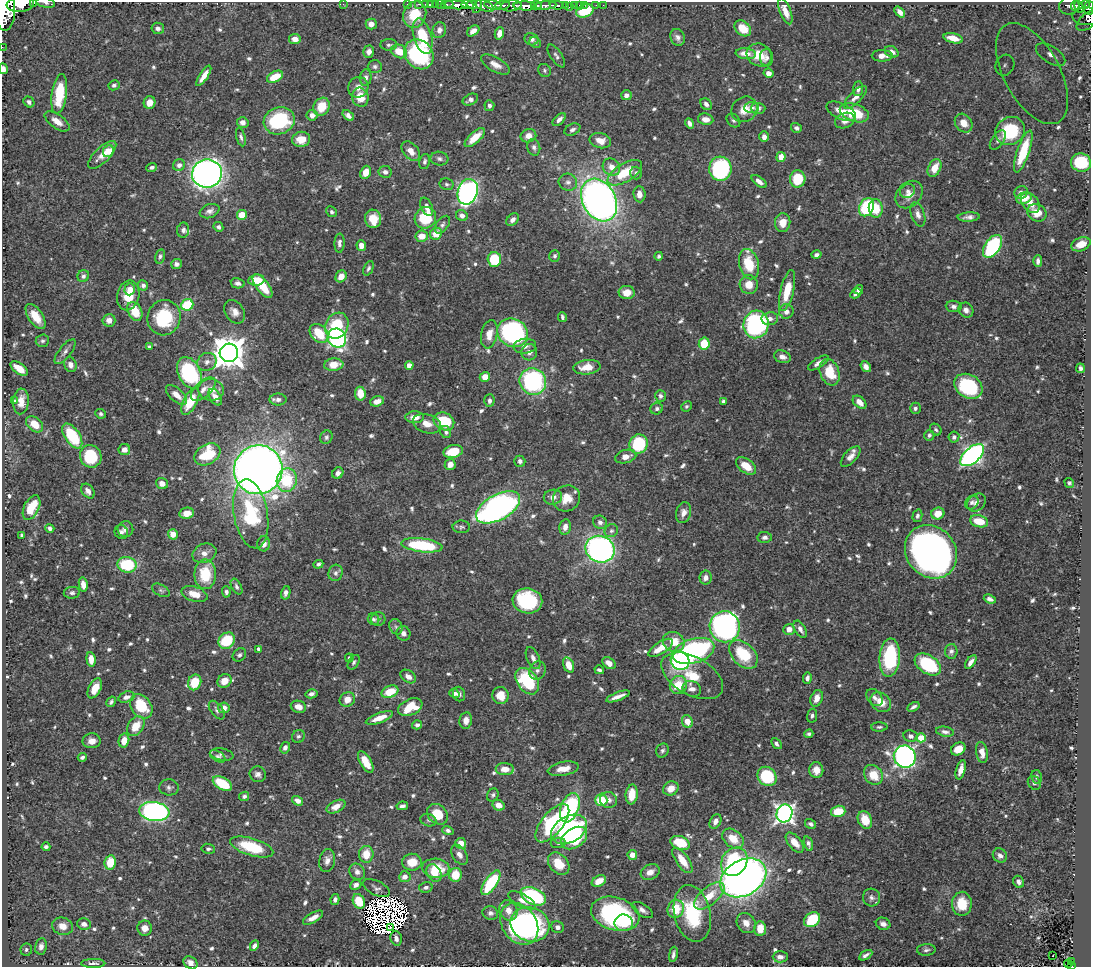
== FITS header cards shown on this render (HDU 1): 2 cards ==
NAXIS1  =                 1089
NAXIS2  =                  965

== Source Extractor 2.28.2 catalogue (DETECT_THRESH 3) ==
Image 1089 x 965 px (HDU 1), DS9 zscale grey, 1 PNG px = 1 image px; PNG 1093 x 969 px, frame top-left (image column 1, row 965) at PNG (2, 2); each listed source drawn as its Kron ellipse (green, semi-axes under 4 px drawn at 4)
Background 0.497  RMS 0.0086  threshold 0.0258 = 3 sigma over >= 5 px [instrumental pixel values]
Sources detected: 773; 16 with non-positive FLUX_AUTO (blend fragments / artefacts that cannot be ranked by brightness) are neither listed nor drawn; of the other 757, the 500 brightest by FLUX_AUTO listed and drawn (257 fainter detections omitted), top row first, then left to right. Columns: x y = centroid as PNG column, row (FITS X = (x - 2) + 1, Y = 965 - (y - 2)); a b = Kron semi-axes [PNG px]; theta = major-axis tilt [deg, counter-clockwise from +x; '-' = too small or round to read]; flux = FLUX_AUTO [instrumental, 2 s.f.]
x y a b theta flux
34 3 3 2 - 48
46 3 9 5 -10 1.9
20 4 13 8 5 1400
343 4 2 2 - 77
407 4 2 2 - 6.8
418 4 3 2 - 11
425 4 2 2 - 6.7
431 4 3 2 - 10
441 4 5 3 - 15
447 4 6 3 4 44
436 5 4 3 - 26
455 5 12 4 -5 790
467 5 6 4 -14 430
472 5 5 4 - 200
493 5 9 4 -10 250
503 5 7 4 8 150
536 5 5 3 - 130
557 5 7 3 -5 150
565 5 3 2 - 31
574 5 4 2 - 21
579 5 2 2 - 4.7
584 5 2 2 - 6.1
596 5 2 2 - 4.6
603 5 2 2 - 3
1070 5 10 9 - 110
1085 5 4 3 - 44
485 6 10 5 -24 130
511 6 10 5 6 290
525 6 11 4 -2 920
545 6 11 4 7 480
1075 6 5 3 - 88
477 7 7 3 68 68
569 7 2 2 - 27
1079 7 6 3 -65 140
1089 8 7 5 87 230
5 11 20 10 88 3100
585 11 9 6 20 17
785 11 14 5 -69 5.7
900 12 6 4 -51 3.4
415 15 13 11 67 17
1087 16 15 9 0 250
1088 20 14 7 40 130
371 24 5 5 - 3.8
158 28 6 5 - 2.3
743 28 9 7 -41 11
439 30 8 6 70 2.9
473 31 7 4 36 3.3
499 33 6 4 75 3.8
423 36 18 9 -74 21
678 37 9 7 -65 2.4
953 38 10 5 -14 6.9
295 39 6 5 - 4.7
531 39 7 6 - 2.6
535 43 6 5 - 1.4
389 45 8 6 2 1.5
2 47 2 2 - 5.8
399 51 8 6 -29 10
369 52 6 5 - 2.9
892 52 7 5 -29 4
419 54 16 13 -46 61
746 54 10 5 -7 5.7
759 55 13 11 -27 11
1051 55 16 8 -33 5.7
556 56 13 5 -56 2.1
882 56 10 5 0 4.7
767 58 9 6 -88 1.8
495 65 16 7 -30 5.2
1005 65 11 9 63 3.8
375 67 7 6 - 1.4
3 69 5 3 - 1.9
544 70 7 6 - 1.3
768 73 5 4 - 3.7
1032 74 55 28 -62 37
204 76 12 4 57 6.2
275 77 8 5 28 12
366 78 8 6 83 2.3
114 85 6 5 - 1.6
358 87 10 10 - 4.3
858 89 7 5 86 2.3
59 94 20 7 82 22
626 95 5 5 - 2.6
360 97 9 8 - 10
855 97 15 6 45 4
470 100 8 5 25 2.4
29 102 6 5 - 2.2
149 103 6 5 - 5.6
706 104 6 5 - 2.3
489 106 5 5 - 1.7
322 107 9 8 - 13
752 108 7 5 3 1.8
758 108 7 5 -2 2.1
744 109 14 12 41 7.9
841 111 16 7 -25 7
854 113 15 8 -19 20
312 115 5 5 - 3.4
348 115 6 4 -39 2.7
559 119 8 4 43 2.7
706 119 8 5 -10 4.8
733 120 7 6 - 1.4
57 121 14 7 -36 5.3
279 121 16 13 19 53
845 121 10 7 24 4.4
243 122 6 5 - 2.8
690 123 5 4 - 2.3
964 123 10 8 -52 6
796 128 6 4 -34 1.5
572 130 8 5 26 1.8
1010 131 15 13 35 29
528 136 8 6 19 4.5
241 137 9 4 -75 1.6
764 137 5 4 - 3
475 138 13 5 43 9.3
301 139 9 7 8 8
998 140 11 6 55 2
600 141 11 7 -14 6
534 147 8 6 -75 1.9
108 151 6 5 - 11
411 151 11 7 -50 5.1
1023 151 22 6 71 19
102 155 18 7 44 7
781 157 5 4 - 7.4
439 159 9 7 -8 1.9
425 162 8 5 78 1.4
1081 162 10 9 - 28
179 165 6 5 - 2.5
152 167 5 4 - 1.4
611 167 9 8 - 5.4
934 168 9 6 63 8.4
720 169 12 11 - 61
366 172 7 5 68 6.2
385 172 6 6 - 2
625 173 19 9 32 18
636 173 6 6 - 1.6
207 174 15 14 - 320
798 179 8 7 - 19
759 181 9 4 -38 3.2
568 182 9 8 - 2.8
447 184 7 6 - 1.3
908 191 8 6 31 2.3
468 192 13 10 70 200
1021 193 7 6 - 3
639 194 8 6 -84 4.7
909 195 15 11 46 6.2
1024 198 8 5 22 8.1
599 200 22 16 -62 330
1030 203 11 7 -51 6.8
427 207 9 5 -65 3.6
867 207 9 7 66 41
876 208 9 7 -86 13
210 211 10 6 20 2.6
332 212 6 5 - 1.3
1037 213 10 8 -30 8.8
918 214 12 6 -71 3.2
242 215 5 5 - 13
462 216 6 5 - 2.8
969 217 11 4 3 2.6
425 218 11 10 - 23
373 219 9 8 - 9.6
513 220 7 5 46 2.5
783 223 9 7 83 6.8
442 225 10 6 55 1.7
218 227 5 4 - 1.6
183 230 7 6 - 1.9
436 234 6 5 - 9.8
422 236 6 5 - 6.2
339 243 9 5 88 2.2
1081 244 10 6 21 6.9
361 246 5 5 - 4.7
992 246 13 7 56 61
816 255 5 4 - 2
160 256 7 5 77 1.4
555 256 6 5 - 1.4
659 256 4 4 - 1.4
494 259 7 7 - 21
1038 261 6 4 -89 2
176 264 5 5 - 1.8
749 264 15 9 -76 19
368 268 8 4 65 1.3
83 276 6 5 - 1.7
341 276 6 5 - 5.6
256 280 8 5 5 12
238 283 7 5 -11 2.1
143 285 5 5 - 1.9
749 285 9 9 - 7.9
263 286 14 6 -53 15
130 289 6 5 - 3.3
787 290 21 6 76 16
859 290 5 4 - 2.9
627 293 8 6 2 7.7
856 293 6 4 30 2.1
128 295 15 11 77 14
187 305 6 5 - 31
954 306 8 5 -5 2.4
966 310 8 7 - 2.8
135 311 10 7 -63 14
786 311 7 7 - 3.5
235 312 13 9 -54 4.7
36 316 14 7 -56 9.6
562 317 5 3 - 1.3
164 318 18 16 72 33
770 319 8 6 9 3.1
109 320 6 6 - 4.6
756 324 14 12 76 99
337 326 13 11 61 26
319 333 10 8 -46 16
513 333 16 14 -28 110
489 334 14 8 79 7
337 338 10 9 - 160
42 341 7 6 - 1.4
704 344 6 5 - 17
525 346 11 7 6 3.3
149 347 4 3 - 1.3
65 352 15 6 52 2.7
529 352 8 8 - 3
229 353 9 9 - 1100
782 357 8 6 -19 3
207 362 10 8 31 3.5
818 363 12 5 32 3.1
70 365 7 6 - 3.5
334 365 9 6 5 9.2
409 365 4 4 - 5.8
587 367 13 7 6 9.1
866 367 6 4 -53 2.6
19 368 10 5 -36 8.7
1080 368 5 3 - 1.5
830 372 14 9 -70 16
189 373 16 11 -64 68
485 377 5 5 - 6.2
533 381 14 13 - 78
968 386 15 11 -31 45
203 389 15 7 43 4.3
211 390 13 10 -7 6.6
360 394 7 5 -83 11
176 395 13 6 -41 6
660 396 6 5 - 1.5
215 397 9 5 -59 4.2
278 400 8 6 1 1.9
15 401 4 4 - 1.3
21 401 13 8 86 6.6
190 401 14 7 62 19
377 401 7 5 16 4.9
489 401 6 5 - 2.2
723 401 4 3 - 1.3
860 402 8 5 -43 4.6
686 406 5 5 - 1.4
915 408 5 5 - 1.5
657 409 6 5 - 1.6
101 414 5 4 - 1.3
415 417 9 6 1 6
444 421 10 8 -29 24
34 424 9 6 -42 9.3
427 424 14 9 -17 6.3
936 430 6 5 - 1.3
446 432 6 5 - 1.6
929 435 5 5 - 1.5
72 436 14 7 -56 32
326 437 7 6 - 1.4
954 437 6 5 - 1.5
639 444 10 9 - 35
124 450 6 5 - 4.2
453 451 10 6 14 13
207 454 14 9 30 24
972 455 14 7 41 200
91 456 11 10 - 27
851 456 13 6 47 4
626 457 11 6 14 4.3
520 461 5 5 - 2.2
450 464 5 5 - 4.5
746 466 11 7 -36 9.2
258 470 24 24 - 700
338 473 6 5 - 2.3
287 480 12 10 78 24
1069 483 5 4 - 1.3
162 484 6 5 - 4.7
88 491 8 5 -52 2.7
553 497 9 7 8 3.9
566 498 14 12 30 9.6
972 502 7 6 - 1.8
976 503 10 8 38 2.9
498 507 24 12 29 200
31 508 13 7 64 13
187 513 7 5 9 6.4
683 513 10 7 74 3.7
938 513 7 6 - 8.1
251 514 35 17 -80 46
917 516 6 5 - 1.5
979 521 9 6 -14 13
600 522 7 6 - 2.7
461 527 9 6 0 1.4
565 527 8 5 79 3.7
50 528 4 4 - 2
125 529 8 8 - 3.1
611 531 7 6 - 1.5
121 532 7 6 - 2
173 534 5 5 - 6
22 535 4 4 - 1.8
765 537 7 5 -3 2.2
264 544 7 6 - 4
422 545 20 7 -7 43
600 549 15 13 -23 170
931 552 28 24 -50 370
204 553 12 9 22 4.6
318 564 5 3 - 1.3
127 565 9 8 - 30
336 573 8 7 - 2
205 574 15 11 -89 22
706 578 7 6 - 3.1
83 585 7 4 -81 4
237 587 8 5 -62 1.6
161 590 9 5 -31 1.7
226 592 5 4 - 1.4
72 593 8 6 3 1.6
286 593 7 4 77 2.3
194 594 13 7 -17 7.5
990 599 6 4 -22 2.3
527 601 15 12 -9 49
373 619 6 5 - 1.4
378 619 7 7 - 1.5
396 627 8 6 -62 1.6
725 627 15 15 - 190
789 629 5 5 - 4.8
800 629 9 5 -59 2.9
403 633 7 7 - 2.6
227 641 9 7 44 23
674 642 11 9 -28 11
661 648 14 6 32 9.8
259 649 4 4 - 2.9
694 651 21 12 17 110
951 651 7 6 - 1.7
743 654 17 11 -45 25
239 655 7 6 - 1.6
349 658 4 4 - 1.4
533 658 12 6 -67 3.1
890 658 19 10 85 45
91 659 7 4 -84 6.1
680 661 9 9 - 110
354 662 8 5 58 1.3
971 662 8 4 54 2.8
609 663 7 5 -36 4.5
928 664 14 9 -33 43
569 665 8 5 -67 7.1
599 670 5 3 - 1.4
537 671 9 8 - 2.8
408 676 8 6 -35 3.8
692 676 34 19 -29 19
807 678 6 4 85 2.1
224 681 7 6 - 7.6
527 681 15 10 -54 39
195 682 8 6 69 17
678 685 9 8 - 14
95 688 11 6 63 9.4
692 689 9 7 -23 3.5
390 692 9 6 21 14
454 693 5 4 - 2.3
311 694 6 4 13 2.1
459 694 7 6 - 2.1
500 695 8 8 - 8.2
618 696 12 3 21 4
126 697 8 5 18 2.5
874 697 9 7 -51 2.3
817 698 8 6 70 4.4
347 700 8 7 - 5.7
111 702 6 4 57 1.3
881 702 11 9 -41 7.3
141 706 13 10 -53 23
298 707 8 6 -17 5.1
410 707 13 8 24 16
913 707 6 3 29 1.7
224 708 6 5 - 5
217 710 11 6 -53 1.8
812 716 7 5 80 1.6
379 718 14 5 20 7
466 720 8 6 81 4.3
687 722 7 5 -69 8.5
417 725 5 4 - 1.9
136 726 11 7 56 9.4
879 727 8 4 0 1.3
945 732 9 5 -10 2.3
809 734 4 4 - 1.3
298 736 7 6 - 1.4
910 736 7 6 - 2.7
921 738 5 4 - 19
92 741 9 7 3 3.8
124 741 7 5 76 6.1
776 744 6 4 -49 1.7
285 748 6 5 - 2.2
958 749 8 6 29 8
662 751 7 6 - 1.6
982 752 10 5 -81 5.2
222 755 11 6 -10 1.9
218 756 8 5 -31 1.3
82 757 4 3 - 1.3
905 757 11 11 - 210
366 762 12 5 -59 10
505 769 9 6 -1 5.4
563 769 15 7 11 6.3
816 770 8 7 - 5.1
961 770 10 4 74 4.2
258 774 8 7 - 2.5
873 775 11 9 -52 11
767 776 10 8 -48 35
1036 777 7 5 -78 1.5
1034 783 7 6 - 1.6
222 784 10 6 -30 23
169 787 9 8 - 2
671 788 8 6 29 5.5
632 794 10 6 84 12
493 795 7 5 62 1.3
244 796 5 4 - 1.5
601 800 6 6 - 20
608 800 8 8 - 3.1
297 801 6 4 -34 3.4
499 805 6 5 - 5.5
402 806 6 4 10 1.9
336 807 10 5 27 5.4
570 808 15 9 70 58
154 811 15 9 -7 200
838 811 7 5 16 14
784 813 9 8 - 260
437 814 11 9 -44 13
428 820 8 6 -18 1.5
865 820 9 7 -67 9.7
715 821 7 5 63 3.2
552 823 23 11 51 58
811 824 6 5 - 1.6
569 829 19 13 29 90
448 830 6 4 -15 1.7
574 838 14 9 34 25
733 839 12 8 -38 11
461 843 5 5 - 6.6
558 843 7 5 8 1.4
680 843 10 6 -20 19
795 843 12 6 -50 5.8
808 844 7 4 -72 1.8
46 847 4 3 - 1.4
252 847 22 8 -17 29
208 849 6 5 - 1.5
366 854 8 7 - 11
459 855 11 7 -57 3.3
632 855 5 5 - 5.6
1000 856 7 6 - 2.7
682 860 15 6 -55 10
327 861 12 7 79 3.6
110 862 7 5 80 14
412 862 10 8 2 10
734 862 15 12 55 57
559 864 12 9 -50 13
436 868 14 9 -5 17
357 872 8 7 - 2.7
650 872 10 7 29 4.7
434 873 9 7 -58 6.7
455 875 7 6 - 15
405 877 6 5 - 3.4
743 878 24 17 29 380
599 881 7 5 29 7.4
1019 882 6 5 - 2.1
491 883 14 6 55 39
356 885 6 4 25 2.2
426 887 7 5 13 1.9
376 888 14 7 -24 2.3
533 896 13 8 -24 59
709 896 18 9 40 11
871 898 9 8 - 2.5
335 900 5 4 - 2
522 900 15 6 -28 4.5
359 901 8 5 -65 14
962 904 12 10 88 13
676 909 9 8 - 14
508 910 10 9 - 5.9
642 910 12 6 -33 2.9
490 913 8 7 - 2.1
692 913 29 18 -77 38
615 914 25 16 -16 85
313 918 11 5 30 4.5
812 920 9 6 40 25
624 923 9 8 - 11
746 923 10 9 - 4.9
84 924 7 5 -12 2.6
519 924 22 17 -55 100
530 924 20 17 -21 80
883 924 7 6 - 2.7
62 926 10 8 -14 5.3
390 927 3 2 - 1.4
558 927 6 5 - 2
145 928 7 7 - 3.7
760 929 7 6 - 8.6
396 938 7 5 -75 2.6
41 946 8 6 79 2.8
254 946 5 4 - 2.2
26 950 6 6 - 1.4
926 950 9 6 3 1.8
673 954 8 3 80 2.1
866 955 7 3 31 1.8
1053 956 3 2 - 1.5
780 957 7 5 0 3.6
1071 961 3 3 - 13
93 963 12 4 0 2.3
190 963 7 6 - 3.4
1068 964 4 3 - 31
1071 966 3 2 - 18
At the frame edge (FLAGS 8, measured only in part): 10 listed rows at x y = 34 3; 46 3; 20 4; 1089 8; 5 11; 1088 20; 2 47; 3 69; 190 963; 1071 966
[257 fainter detections neither listed nor drawn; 16 non-positive-flux detections neither listed nor drawn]